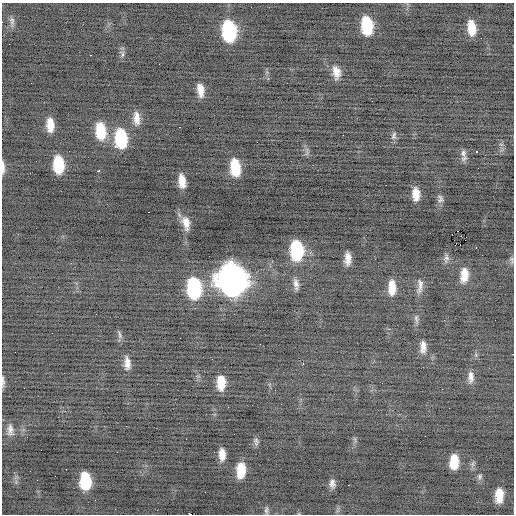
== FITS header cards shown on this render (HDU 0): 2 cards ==
NAXIS1  =                  512 / Axis length
NAXIS2  =                  512 / Axis length

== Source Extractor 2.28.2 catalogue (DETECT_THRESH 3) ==
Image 512 x 512 px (HDU 0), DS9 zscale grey, 1 PNG px = 1 image px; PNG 516 x 516 px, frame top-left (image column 1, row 512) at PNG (2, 3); no overlay
Background -0.263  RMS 0.83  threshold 2.49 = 3 sigma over >= 5 px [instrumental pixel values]
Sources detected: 75; all 75 listed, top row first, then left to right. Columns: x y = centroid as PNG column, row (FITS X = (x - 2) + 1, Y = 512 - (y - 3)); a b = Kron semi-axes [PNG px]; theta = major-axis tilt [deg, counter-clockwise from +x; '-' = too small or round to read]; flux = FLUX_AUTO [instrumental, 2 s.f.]
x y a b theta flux
12 21 16 6 -87 250
367 25 15 9 -85 2700
472 28 13 7 -83 1000
229 31 16 10 -86 5900
9 44 2 2 - 50
90 55 2 2 - 450
123 55 4 4 - 300
336 72 16 9 -80 580
198 84 4 4 - 110
200 89 13 6 -86 600
136 118 17 8 -86 540
50 125 13 7 -88 800
179 127 3 2 - 350
101 131 18 10 -84 1900
343 135 2 2 - 34
393 136 11 6 76 180
121 138 17 10 -84 3300
501 144 6 4 -19 81
115 146 3 3 - 120
307 152 14 2 84 110
476 152 3 3 - 860
463 153 11 9 -87 270
59 164 15 8 -86 2200
3 167 16 4 -89 270
235 167 15 8 -83 1900
98 171 4 3 - 330
30 173 2 2 - 25
182 181 12 6 -84 690
416 194 11 6 -87 710
440 199 11 7 -72 200
149 212 3 2 - 100
186 223 18 10 -77 630
458 231 2 2 - 38
465 240 2 2 - 110
476 247 3 2 - 200
297 250 16 10 -87 4300
348 258 12 5 89 470
446 258 13 7 79 220
511 260 10 5 -76 120
344 261 4 4 - 63
464 275 15 8 84 820
232 280 18 14 -83 55000
296 283 13 7 -80 320
420 286 20 7 84 360
392 287 14 7 -90 840
194 288 17 10 -86 5800
416 319 13 5 -83 180
120 335 14 5 -74 150
423 347 15 7 -89 430
15 352 2 2 - 33
127 361 13 9 -77 450
303 363 3 2 - 110
471 377 15 7 -90 380
3 381 14 3 -89 180
221 383 13 7 -89 1100
442 389 2 2 - 27
449 408 3 2 - 41
10 430 16 8 -88 380
355 439 9 3 -77 100
256 442 10 6 -84 170
222 454 11 6 -88 540
454 462 13 7 87 1200
473 464 9 4 82 140
66 469 2 2 - 130
241 470 14 8 87 1300
480 477 8 6 69 140
37 480 2 2 - 57
85 481 14 9 -87 2600
289 481 2 2 - 34
332 484 8 6 89 270
348 485 2 2 - 150
499 495 13 7 88 990
266 510 10 5 90 150
338 510 10 4 77 110
190 514 4 2 - 300
At the frame edge (FLAGS 8, measured only in part): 3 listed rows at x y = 3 167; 3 381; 190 514